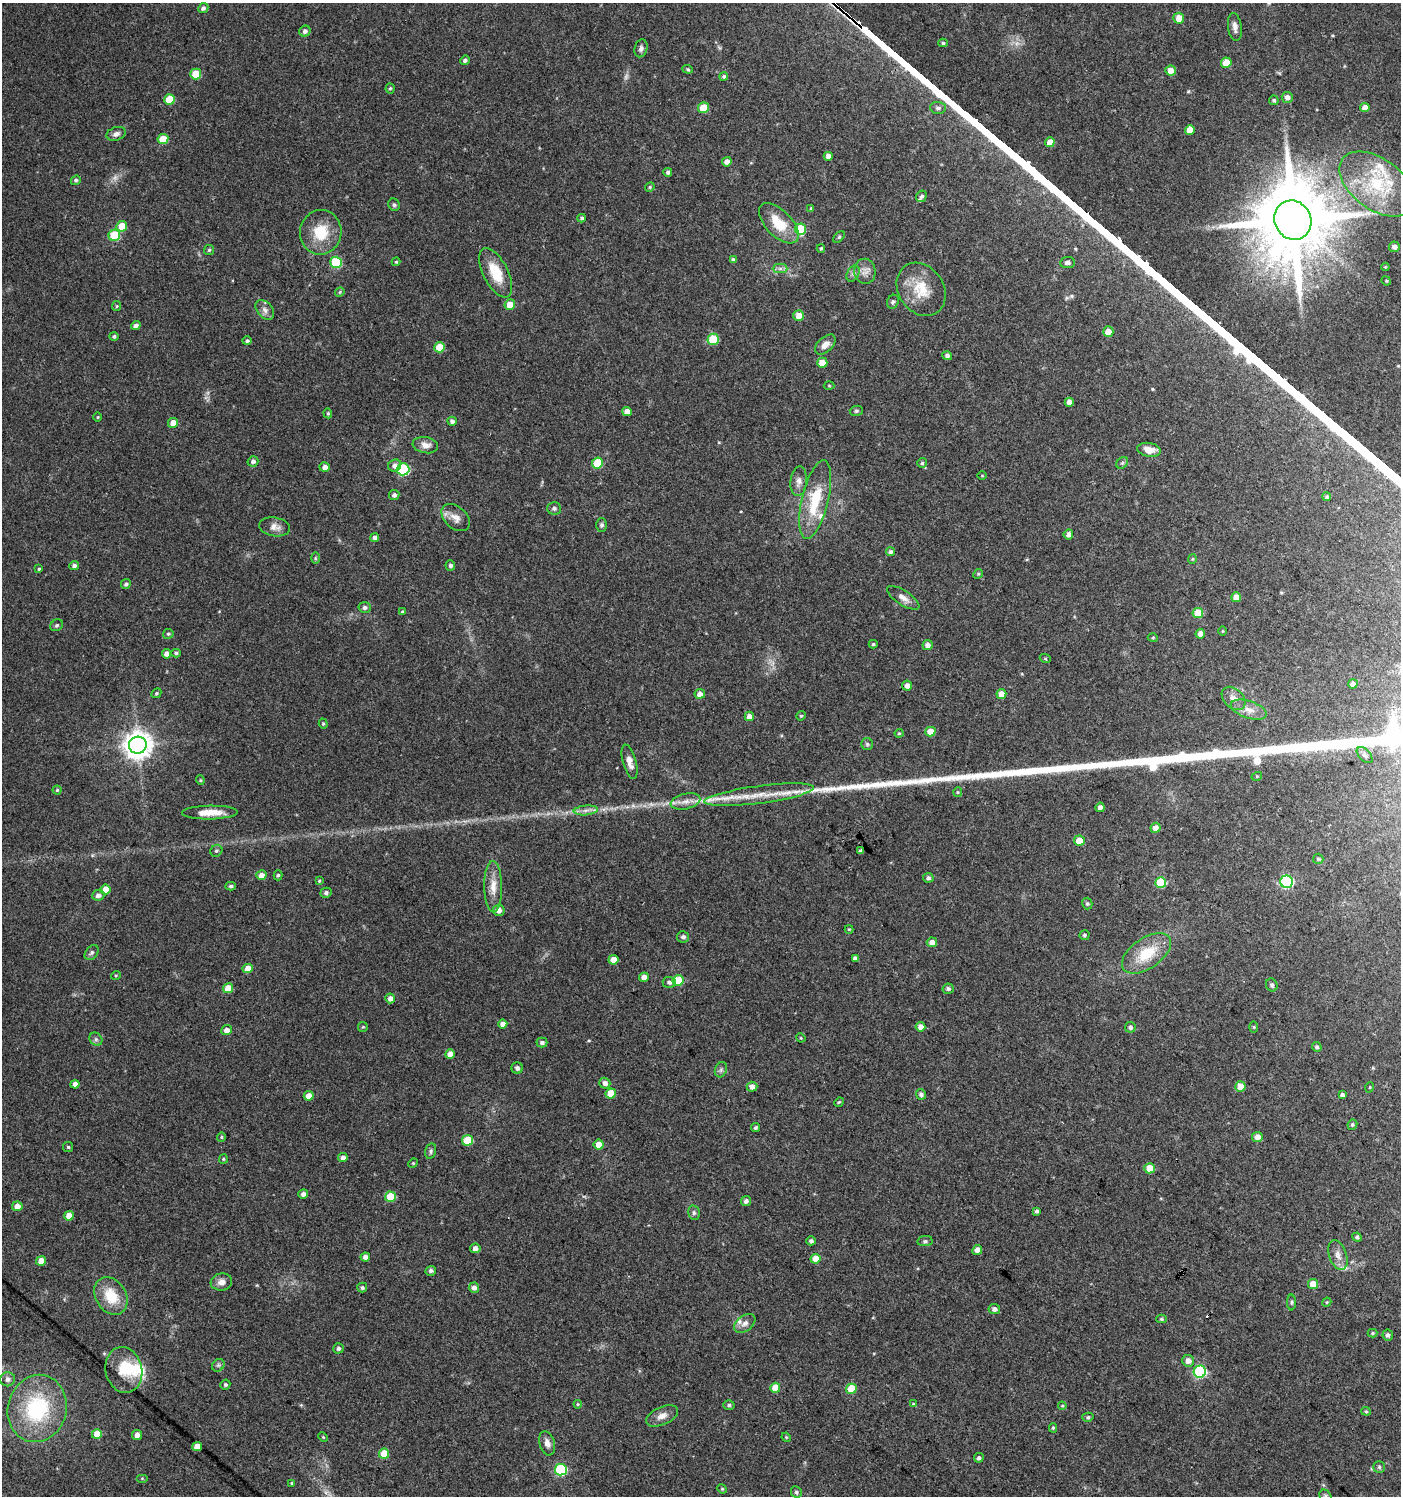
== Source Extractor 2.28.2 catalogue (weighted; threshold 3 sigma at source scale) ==
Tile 6 of 4 x 4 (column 2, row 2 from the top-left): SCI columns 1575-2973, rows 2994-4487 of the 6014 x 5981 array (HDU 1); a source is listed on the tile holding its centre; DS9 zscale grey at full resolution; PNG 1403 x 1498 px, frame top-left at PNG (2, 3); each listed source drawn as its Kron ellipse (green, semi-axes under 4 px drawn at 4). Shown black and unused: <1% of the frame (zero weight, under 3 of 4 exposures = <1% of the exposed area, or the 3 px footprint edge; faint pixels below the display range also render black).
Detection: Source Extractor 2.28.2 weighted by HDU 2 'WHT'; one run over the whole footprint, this tile lists its part. Background 0.0243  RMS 0.0041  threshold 0.0183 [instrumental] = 3 sigma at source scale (4.5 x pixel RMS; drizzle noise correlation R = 1.50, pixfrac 1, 0.0396/0.0396 arcsec/px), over >= 5 px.
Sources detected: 289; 3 too faint to see at this stretch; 2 inside a brighter object's white glare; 1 cosmic-ray / hot-pixel residue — neither listed nor drawn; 6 inside a brighter listed object's ellipse — not listed separately; the other 277 listed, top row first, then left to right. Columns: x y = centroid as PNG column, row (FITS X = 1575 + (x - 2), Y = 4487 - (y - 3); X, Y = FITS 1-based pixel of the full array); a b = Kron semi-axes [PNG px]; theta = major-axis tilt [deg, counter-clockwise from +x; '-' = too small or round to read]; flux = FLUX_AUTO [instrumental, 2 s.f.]
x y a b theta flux
203 8 5 5 - 1.2
1179 18 5 5 - 4.6
1235 27 14 7 -82 2.3
305 31 6 5 - 1.5
943 43 4 4 - 0.65
641 48 9 6 75 1.3
465 60 5 4 - 1.1
1226 63 5 5 - 6.9
688 69 5 4 - 0.52
1171 70 5 5 - 3.9
196 74 5 5 - 11
724 76 4 4 - 0.68
390 88 5 4 - 0.61
1287 97 5 5 - 2
170 99 5 5 - 11
1274 100 5 4 - 0.75
703 108 5 5 - 11
938 108 8 6 -4 1.3
1365 108 5 4 - 3.3
1190 130 5 5 - 5.5
116 134 10 6 20 1.7
163 139 5 5 - 8.3
1050 142 5 4 - 4.6
828 156 4 4 - 1.9
727 162 5 4 - 2.2
668 172 4 4 - 0.97
76 180 5 4 - 0.75
1377 184 43 25 -36 30
650 187 5 4 - 0.53
921 196 6 5 - 0.89
394 205 6 5 - 0.78
811 208 4 3 - 0.41
582 218 4 3 - 0.67
1293 220 20 18 -62 5400
779 223 25 13 -46 12
122 226 5 5 - 7.4
800 229 6 5 - 16
321 232 22 21 - 13
114 235 6 5 - 19
839 237 7 4 46 0.63
1394 247 5 5 - 1.8
821 248 4 3 - 0.56
209 250 5 5 - 0.59
733 260 4 4 - 1
336 262 6 5 - 23
396 262 4 4 - 0.42
1067 263 7 5 6 1.2
1385 267 4 4 - 0.36
780 268 7 5 0 1.2
865 271 12 10 -84 3
496 273 27 12 -63 11
853 274 8 5 62 1.2
1386 281 5 4 - 0.47
921 289 28 22 -56 12
340 292 5 4 - 0.44
893 302 7 5 67 0.89
510 305 5 5 - 5.7
117 306 5 4 - 0.51
265 310 11 7 -51 2
799 316 5 5 - 4.5
136 325 5 4 - 1.5
1108 332 5 5 - 4.1
114 336 4 4 - 0.75
713 339 5 5 - 19
247 341 4 4 - 0.75
825 345 12 7 43 2.8
439 347 5 5 - 8.4
947 356 5 4 - 1
822 363 5 5 - 4.7
829 386 5 3 - 0.46
1069 402 5 4 - 2.2
627 411 5 4 - 2.7
856 411 7 5 14 0.74
328 413 5 4 - 0.56
98 417 5 3 - 0.36
452 421 4 4 - 1.2
173 423 5 5 - 4.2
425 445 13 8 -9 2.8
1149 450 12 7 -9 4.1
253 461 5 5 - 1.4
597 463 5 5 - 15
922 463 5 5 - 0.71
1122 463 6 5 - 0.77
395 466 7 6 - 1.9
325 467 5 5 - 2.1
403 469 6 6 - 39
982 476 5 3 - 0.33
799 481 15 8 84 2.5
394 495 5 5 - 1.1
1327 497 4 4 - 0.73
815 499 40 13 77 17
554 508 7 6 - 0.92
456 518 16 11 -42 3.8
602 525 6 5 - 0.87
275 527 15 9 -9 3
1068 534 5 4 - 1.6
375 538 4 4 - 1.5
890 552 4 4 - 0.83
315 558 6 4 -90 0.53
1192 559 5 4 - 0.44
74 565 5 4 - 1.3
450 565 5 5 - 1
39 569 3 3 - 0.52
978 574 5 4 - 0.47
126 584 5 4 - 1
1236 597 5 4 - 4.3
903 598 19 7 -33 2.7
365 607 6 5 - 1.3
402 612 4 3 - 0.47
1198 613 5 5 - 9.2
57 625 7 5 31 0.74
1223 631 5 3 - 0.34
168 634 5 5 - 0.68
1200 634 5 5 - 2.2
1153 638 5 3 - 0.42
873 644 4 4 - 0.56
927 645 5 5 - 2.2
176 653 4 4 - 0.65
166 654 5 4 - 2
1045 658 5 3 - 0.41
1353 684 5 4 - 2.4
907 686 5 5 - 2.2
156 693 5 4 - 0.58
700 694 5 5 - 2.3
1001 694 5 4 - 4.8
1233 698 13 9 -43 3
1249 710 19 8 -18 3.9
749 716 5 4 - 2.4
801 716 5 4 - 0.49
323 724 5 4 - 0.53
930 732 5 5 - 5.4
899 733 4 4 - 0.47
867 744 6 6 - 0.71
138 745 9 8 - 490
1365 755 10 5 -47 1.1
630 762 18 6 -75 3.2
1257 776 5 3 - 0.37
200 780 4 4 - 0.43
57 790 4 4 - 0.53
958 792 5 4 - 0.47
759 795 55 9 8 13
685 801 15 7 13 3.4
1100 807 5 4 - 1.7
586 810 12 4 5 2
210 813 28 7 1 6.5
1155 828 5 5 - 2.7
1079 841 5 5 - 5
216 851 6 5 - 0.76
860 851 4 3 - 0.95
1318 859 5 5 - 0.69
261 875 5 5 - 2.6
278 875 5 4 - 0.7
928 878 5 5 - 0.91
319 881 4 3 - 0.46
1286 882 6 6 - 51
1161 883 5 5 - 17
231 886 5 4 - 0.85
493 887 25 9 -89 5.4
105 889 5 5 - 4.2
326 893 5 5 - 1
98 895 6 5 - 1.8
1087 904 6 5 - 0.71
499 910 6 5 - 2.3
849 929 4 4 - 0.36
1084 935 5 5 - 0.68
683 937 6 5 - 1.2
932 942 5 5 - 3.1
92 953 8 6 50 0.98
1147 953 28 15 35 14
855 958 4 4 - 1.1
613 960 5 4 - 5
248 968 5 4 - 4.6
116 975 5 3 - 0.38
644 977 5 4 - 2.4
678 981 5 5 - 11
669 982 6 5 - 1.1
1272 985 6 5 - 0.9
228 988 5 5 - 8.4
948 989 5 5 - 0.89
390 998 5 5 - 2.2
503 1024 4 4 - 2.3
363 1027 5 5 - 0.46
920 1027 5 4 - 2.6
1130 1027 5 5 - 1.1
1254 1027 5 3 - 0.38
226 1030 5 5 - 2.9
801 1038 5 4 - 0.39
96 1039 7 6 - 0.96
542 1042 5 5 - 1.1
1317 1047 5 4 - 0.77
450 1054 5 4 - 3.6
517 1068 5 5 - 1.3
721 1070 8 6 70 1
605 1083 5 5 - 1.9
75 1084 4 4 - 2.7
1240 1086 5 5 - 5.7
752 1087 5 5 - 2.5
1370 1087 5 3 - 0.35
611 1093 5 5 - 8.4
921 1094 5 5 - 1.2
1342 1095 4 4 - 1
309 1096 5 5 - 4.1
839 1102 5 4 - 0.48
1352 1125 5 4 - 0.69
755 1127 4 3 - 0.62
221 1137 5 4 - 0.48
1257 1137 5 5 - 2.8
467 1140 5 5 - 13
599 1145 5 5 - 4.3
68 1147 5 5 - 0.63
431 1151 8 5 75 0.87
343 1158 5 4 - 1.9
223 1159 5 4 - 0.48
413 1163 5 4 - 0.46
1150 1168 5 5 - 8.5
303 1194 5 4 - 1.6
390 1197 5 5 - 11
746 1201 5 4 - 1.4
17 1206 5 5 - 3.1
1036 1211 4 3 - 0.81
694 1213 7 5 -77 0.92
69 1216 5 4 - 5
1357 1237 5 4 - 0.84
811 1241 4 4 - 1.1
925 1241 7 5 9 0.8
475 1248 5 5 - 1.7
977 1250 5 4 - 2.8
1338 1255 15 8 -70 3
365 1257 5 4 - 1.9
816 1259 5 5 - 6
41 1261 5 4 - 4.5
431 1271 5 5 - 0.98
221 1282 11 8 9 2.5
1313 1284 5 5 - 5.7
362 1288 5 5 - 0.72
474 1288 5 5 - 1.8
111 1296 20 15 -58 11
1291 1302 8 4 90 0.64
1327 1302 5 3 - 0.44
994 1309 6 5 - 1.4
1161 1319 5 4 - 0.58
745 1323 12 7 37 2.2
1372 1333 5 4 - 0.48
1388 1335 5 5 - 1
338 1348 5 5 - 0.84
1188 1361 6 6 - 2.8
218 1365 7 5 45 0.92
124 1370 23 18 -77 11
1200 1372 6 6 - 46
8 1379 7 7 - 1.8
225 1385 5 4 - 0.77
775 1388 5 5 - 6.6
851 1389 5 5 - 10
578 1404 4 4 - 0.37
913 1404 4 3 - 0.34
729 1405 5 5 - 0.78
1062 1406 4 3 - 0.38
37 1408 34 29 75 39
1366 1411 4 4 - 0.52
662 1416 17 9 24 3.2
1088 1417 5 4 - 0.66
1053 1428 4 4 - 0.57
97 1434 5 5 - 7.1
137 1435 5 5 - 2
323 1437 5 3 - 0.41
786 1437 5 4 - 0.4
547 1443 12 7 -74 2.4
197 1446 5 4 - 6.4
384 1454 5 5 - 9.3
979 1458 5 4 - 1.1
1379 1467 5 5 - 0.79
561 1470 6 5 - 36
142 1478 6 4 0 0.41
292 1483 4 4 - 0.48
722 1489 5 4 - 0.49
796 1492 6 5 - 0.83
1325 1496 7 5 -47 0.83
Overlapping masked pixels (flux is a lower limit): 1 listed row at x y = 1293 220
Isophote crosses this tile's border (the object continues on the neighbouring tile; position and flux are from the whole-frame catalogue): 1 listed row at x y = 1325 1496